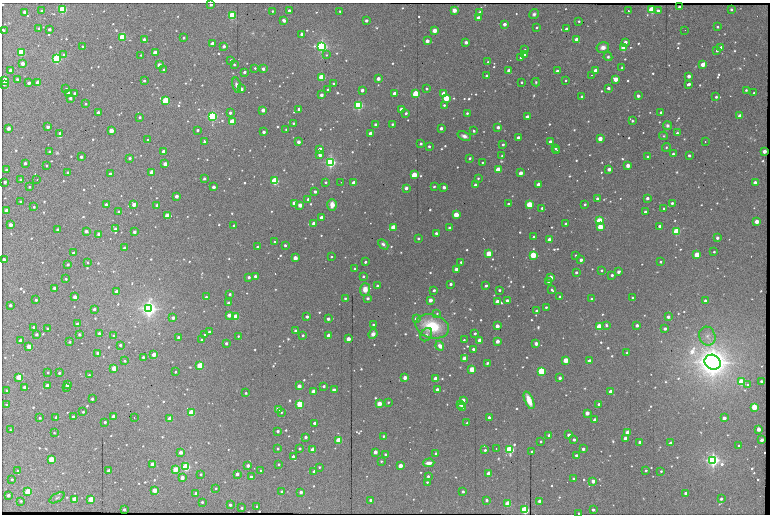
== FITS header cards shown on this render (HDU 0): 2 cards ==
NAXIS1  =                 1536 /fastest changing axis
NAXIS2  =                 1024 /next to fastest changing axis

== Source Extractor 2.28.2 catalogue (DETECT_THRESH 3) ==
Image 1536 x 1024 px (HDU 0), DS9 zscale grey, zoomed out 1/2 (1 PNG px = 2 x 2 image px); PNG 772 x 516 px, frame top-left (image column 1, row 1023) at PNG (2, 3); each listed source drawn as its Kron ellipse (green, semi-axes under 4 px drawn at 4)
Background 376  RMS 4.8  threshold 14.4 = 3 sigma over >= 5 px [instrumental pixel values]
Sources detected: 1172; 48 cannot appear on this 1/2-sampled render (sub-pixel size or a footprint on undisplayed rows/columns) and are neither listed nor drawn; of the other 1124, the 500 brightest by FLUX_AUTO listed and drawn (624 fainter detections omitted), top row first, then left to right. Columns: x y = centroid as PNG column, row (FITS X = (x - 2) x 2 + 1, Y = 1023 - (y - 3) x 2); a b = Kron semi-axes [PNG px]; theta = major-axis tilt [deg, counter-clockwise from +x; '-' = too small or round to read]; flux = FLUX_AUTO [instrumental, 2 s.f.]
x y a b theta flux
211 5 3 2 - 4.3e+03
679 7 2 2 - 5.2e+03
63 9 3 3 - 2.7e+05
731 9 2 2 - 2.6e+03
289 10 2 2 - 4.3e+03
454 10 3 3 - 2.6e+04
652 10 3 3 - 2.1e+05
42 11 2 2 - 2.7e+03
273 11 2 2 - 1.6e+03
340 11 2 2 - 1.8e+03
628 11 2 1 - 1.1e+04
658 11 3 2 - 5.2e+03
25 12 3 2 - 1.2e+04
480 13 3 2 - 1.2e+04
534 14 5 4 - 3.1e+03
232 15 3 3 - 2.2e+05
478 18 3 2 - 1.8e+04
284 20 3 2 - 5.2e+03
366 20 2 2 - 5.5e+03
579 21 2 2 - 1.9e+03
504 24 3 2 - 9.0e+03
537 27 2 2 - 2.2e+03
718 27 2 2 - 2.1e+03
38 28 2 2 - 2.0e+03
49 29 2 2 - 4.6e+03
566 29 2 2 - 7.6e+03
3 30 3 2 - 2.4e+03
435 30 3 3 - 2.8e+04
685 30 2 2 - 3.6e+03
302 34 3 2 - 1.1e+04
122 37 3 3 - 1.2e+05
183 38 2 2 - 2.2e+03
144 39 2 2 - 3.9e+03
577 39 3 2 - 2.0e+04
427 41 3 2 - 1.2e+04
466 42 3 2 - 8.9e+03
625 42 3 2 - 7.3e+03
212 44 3 2 - 2.0e+04
224 46 2 2 - 6.0e+03
322 46 3 3 - 6.7e+05
83 47 2 2 - 5.4e+03
603 47 6 5 - 8.7e+03
624 48 3 3 - 7.4e+04
721 48 4 2 - 7.8e+03
525 50 3 2 - 2.3e+03
717 51 2 2 - 2.2e+03
21 52 3 3 - 1.1e+05
155 53 3 3 - 3.4e+04
64 54 3 3 - 1.7e+03
524 54 2 2 - 4.3e+03
141 55 2 2 - 1.6e+03
326 55 4 4 - 1.6e+03
521 57 2 2 - 3.3e+03
608 57 4 4 - 2.7e+03
57 59 3 3 - 3.6e+05
231 60 2 2 - 2.9e+03
488 62 2 2 - 2.0e+03
22 64 3 2 - 1.5e+04
234 64 2 2 - 1.7e+03
703 64 4 3 - 2.7e+04
159 65 3 2 - 1.8e+04
622 67 3 2 - 1.9e+03
255 68 3 2 - 1.7e+03
263 69 2 2 - 6.4e+03
10 70 3 2 - 8.0e+03
164 70 3 2 - 3.7e+03
509 71 3 3 - 1.6e+04
557 71 2 2 - 7.3e+03
595 71 3 2 - 2.6e+04
244 72 2 2 - 3.7e+03
592 75 2 1 - 4.8e+03
487 76 3 2 - 5.3e+03
689 76 3 2 - 1.1e+04
322 77 3 3 - 1.1e+05
17 79 3 3 - 4.4e+03
378 79 3 2 - 1.1e+04
615 79 3 3 - 2.7e+04
5 80 3 3 - 7.2e+04
566 80 2 2 - 1.8e+03
144 81 2 2 - 2.5e+03
521 82 2 2 - 2.3e+03
536 82 4 3 - 1.5e+03
29 83 2 2 - 5.7e+03
38 83 3 3 - 3.5e+04
4 84 2 2 - 3.4e+03
334 84 2 2 - 5.3e+03
689 84 3 2 - 5.1e+03
236 85 7 3 -78 5.0e+03
608 88 2 2 - 6.2e+03
66 89 2 2 - 2.6e+03
241 89 3 2 - 1.0e+04
328 89 2 2 - 2.5e+03
427 89 2 2 - 2.1e+03
362 90 2 2 - 8.1e+03
746 90 3 2 - 1.9e+03
68 93 2 2 - 3.9e+03
74 93 2 2 - 3.2e+03
394 93 2 2 - 6.3e+03
754 93 2 2 - 2.4e+03
416 94 3 3 - 1.9e+05
444 94 3 3 - 2.5e+04
321 95 3 2 - 8.8e+03
582 96 2 2 - 3.1e+03
638 96 2 2 - 5.8e+03
716 97 2 2 - 2.6e+03
70 98 2 2 - 3.8e+03
446 98 3 3 - 8.9e+04
166 100 3 3 - 9.3e+04
86 104 2 2 - 2.3e+03
358 105 3 3 - 4.1e+05
444 105 3 3 - 2.3e+03
299 109 3 2 - 9.5e+03
401 109 3 2 - 9.4e+03
263 110 3 2 - 1.4e+04
98 112 2 2 - 4.5e+03
661 112 2 2 - 5.3e+03
230 113 3 3 - 4.7e+03
406 113 2 2 - 2.8e+03
467 113 2 2 - 2.3e+03
212 116 3 3 - 4.8e+05
740 116 3 2 - 1.3e+04
140 117 2 2 - 3.6e+03
527 117 3 2 - 1.3e+04
632 121 2 2 - 2.0e+03
232 122 3 3 - 8.2e+04
293 123 2 2 - 1.6e+03
375 124 2 2 - 4.8e+03
392 124 2 2 - 2.4e+03
667 126 4 4 - 3.7e+03
48 127 2 2 - 6.5e+03
498 127 2 2 - 6.6e+03
8 128 3 2 - 1.0e+04
441 128 2 2 - 6.3e+03
286 129 2 2 - 1.6e+03
111 130 3 3 - 2.4e+04
197 130 2 2 - 3.7e+03
474 131 2 2 - 3.2e+03
264 132 2 2 - 6.5e+03
59 133 2 2 - 3.3e+03
370 133 2 2 - 8.7e+03
677 133 2 2 - 3.1e+03
464 136 7 4 -22 4.8e+03
664 136 4 4 - 1.6e+03
518 138 3 2 - 1.0e+04
600 138 3 2 - 2.4e+04
148 140 2 2 - 2.8e+03
550 141 2 2 - 6.4e+03
204 142 3 2 - 3.6e+03
298 142 2 2 - 9.7e+03
705 142 2 2 - 7.6e+03
421 144 2 2 - 3.6e+03
503 145 2 2 - 3.4e+03
429 146 2 2 - 2.9e+03
666 147 4 4 - 1.8e+03
555 148 2 2 - 3.0e+03
320 149 3 2 - 1.3e+04
557 151 2 2 - 2.1e+03
764 151 3 2 - 1.4e+04
50 152 2 2 - 3.3e+03
164 152 3 2 - 2.1e+04
673 154 2 2 - 2.8e+03
320 155 3 2 - 7.8e+03
689 155 2 2 - 3.8e+03
502 156 3 3 - 1.7e+03
648 156 2 2 - 2.3e+03
81 157 2 2 - 3.4e+03
130 158 2 2 - 3.9e+03
470 158 2 2 - 2.8e+03
331 162 3 3 - 6.1e+05
482 162 2 2 - 1.5e+03
25 163 2 2 - 4.1e+03
165 164 3 2 - 1.8e+04
628 165 3 2 - 1.7e+04
47 166 2 2 - 1.7e+03
609 169 3 2 - 1.1e+04
6 170 2 2 - 1.9e+03
498 170 3 3 - 6.6e+04
68 172 2 2 - 2.8e+03
152 172 3 3 - 5.0e+04
521 173 3 2 - 1.7e+04
110 174 2 2 - 5.1e+03
414 175 3 3 - 5.2e+04
478 178 2 2 - 1.6e+03
21 179 3 2 - 1.5e+03
204 179 2 2 - 3.8e+03
37 180 2 2 - 1.1e+04
275 181 3 3 - 2.3e+05
5 182 2 2 - 4.6e+03
326 182 2 2 - 2.1e+03
341 182 2 1 - 5.0e+03
353 182 3 2 - 9.1e+03
755 183 3 2 - 1.6e+04
476 185 3 2 - 1.2e+04
539 185 3 2 - 1.9e+04
29 187 2 2 - 1.7e+03
213 187 2 2 - 8.2e+03
434 187 2 2 - 2.2e+03
444 187 2 2 - 8.4e+03
406 188 3 2 - 8.1e+03
315 192 2 2 - 4.6e+03
176 196 3 2 - 7.9e+03
597 198 2 2 - 4.7e+03
647 198 2 2 - 5.9e+03
308 199 2 2 - 3.6e+03
20 202 2 2 - 2.3e+03
294 203 3 3 - 4.1e+04
672 203 2 2 - 3.6e+03
508 204 2 2 - 2.7e+03
585 204 2 2 - 2.7e+03
106 205 2 2 - 7.7e+03
134 205 3 3 - 1.6e+04
300 205 3 2 - 2.4e+04
332 205 6 4 -89 1.0e+04
529 205 3 3 - 1.1e+05
157 206 3 2 - 7.9e+03
34 207 2 2 - 2.0e+03
542 208 2 2 - 2.7e+03
664 209 2 2 - 2.5e+03
7 211 3 3 - 2.6e+04
118 211 2 2 - 1.7e+03
645 212 2 2 - 2.8e+03
456 215 3 3 - 5.3e+04
167 216 3 3 - 2.6e+04
321 217 3 2 - 1.3e+04
599 221 3 3 - 1.3e+05
757 222 3 2 - 2.3e+04
314 224 3 2 - 1.5e+04
566 224 2 2 - 6.3e+03
11 225 3 2 - 1.3e+04
234 225 2 2 - 2.1e+03
659 226 2 2 - 3.7e+03
393 227 3 3 - 6.8e+04
600 227 3 3 - 5.3e+04
449 228 2 2 - 3.8e+03
57 229 2 2 - 3.0e+03
115 229 3 2 - 3.2e+03
86 231 3 2 - 7.3e+03
134 232 2 2 - 6.6e+03
676 232 3 3 - 1.7e+05
436 233 2 2 - 3.6e+03
99 234 3 3 - 1.3e+04
534 237 2 2 - 3.4e+03
418 238 2 2 - 3.5e+03
717 238 3 2 - 6.0e+03
549 240 3 3 - 2.5e+04
274 242 2 2 - 1.6e+03
383 244 6 4 -45 3.4e+03
285 245 2 2 - 3.0e+03
257 247 2 2 - 4.0e+03
124 248 2 2 - 7.9e+03
714 252 2 2 - 1.9e+03
73 253 2 2 - 2.4e+03
489 254 3 3 - 7.1e+04
533 255 3 3 - 1.0e+05
576 255 2 2 - 2.0e+03
697 255 3 3 - 4.9e+04
331 256 2 2 - 1.7e+03
295 258 3 3 - 2.0e+04
4 260 2 2 - 8.4e+03
581 260 2 2 - 6.9e+03
87 262 2 2 - 1.7e+03
365 262 2 2 - 3.4e+03
461 262 2 2 - 2.3e+03
661 262 2 2 - 2.3e+03
68 264 2 2 - 4.0e+03
355 269 2 2 - 2.0e+03
456 269 3 2 - 1.0e+04
602 270 2 2 - 1.9e+03
576 272 2 2 - 3.3e+03
619 272 3 2 - 7.0e+03
612 275 2 2 - 3.7e+03
255 276 2 2 - 5.1e+03
363 276 2 2 - 2.4e+03
249 277 2 2 - 3.9e+03
551 277 3 2 - 1.6e+04
66 279 2 2 - 2.3e+03
549 282 3 2 - 1.2e+04
451 284 2 2 - 5.0e+03
377 286 2 2 - 3.7e+03
486 286 2 2 - 3.7e+03
55 288 3 2 - 1.1e+04
365 289 6 5 - 1.2e+04
434 290 3 2 - 3.5e+03
499 290 2 2 - 3.2e+03
552 290 4 2 - 2.1e+03
117 292 3 2 - 1.2e+04
230 294 2 2 - 3.5e+03
75 297 3 2 - 1.5e+04
206 297 2 2 - 2.5e+03
560 297 2 2 - 8.0e+03
632 297 2 2 - 1.6e+03
345 298 2 2 - 2.5e+03
368 298 2 2 - 5.2e+03
592 299 2 2 - 4.0e+03
36 300 2 2 - 2.9e+03
430 300 3 2 - 1.4e+04
507 300 2 2 - 4.6e+03
705 301 3 2 - 1.1e+04
497 302 3 3 - 3.7e+04
228 303 2 2 - 3.4e+03
10 305 2 2 - 3.2e+03
546 307 2 2 - 2.1e+03
149 308 4 4 - 1.1e+06
94 309 2 2 - 3.6e+03
536 311 2 2 - 4.5e+03
437 313 4 3 - 1.7e+03
229 315 3 2 - 1.4e+04
236 317 3 3 - 1.0e+05
307 317 2 2 - 6.4e+03
668 317 2 2 - 7.1e+03
173 318 3 2 - 7.0e+03
328 319 2 2 - 6.2e+03
416 319 3 3 - 7.4e+03
77 324 3 2 - 6.2e+03
373 324 2 2 - 1.9e+03
606 325 3 3 - 3.2e+03
637 325 2 2 - 7.2e+03
432 326 17 11 -15 6.5e+04
497 326 3 2 - 1.3e+04
33 327 3 3 - 2.8e+03
599 327 3 3 - 1.0e+05
48 329 2 2 - 2.1e+03
665 329 2 2 - 7.1e+03
295 331 2 2 - 5.8e+03
209 332 2 2 - 2.3e+03
99 333 3 2 - 3.5e+03
475 333 2 2 - 3.2e+03
36 334 2 2 - 3.9e+03
79 334 2 2 - 3.7e+03
373 334 5 4 - 6.0e+03
205 335 2 2 - 3.7e+03
303 335 2 2 - 2.2e+03
328 335 2 2 - 8.7e+03
426 335 7 5 56 3.6e+03
114 336 3 2 - 3.0e+03
238 336 2 2 - 1.6e+03
707 336 9 8 - 5.9e+03
179 338 3 2 - 8.8e+03
348 339 3 2 - 2.1e+04
21 340 3 2 - 9.9e+03
201 340 3 2 - 1.6e+03
464 340 2 2 - 1.9e+03
480 340 3 3 - 2.0e+04
497 341 3 2 - 1.3e+04
70 342 4 3 - 1.7e+03
226 343 2 2 - 4.2e+03
536 344 3 2 - 1.3e+04
120 345 2 2 - 2.6e+03
440 346 5 4 - 7.5e+03
29 347 3 3 - 2.7e+04
473 349 2 2 - 4.0e+03
97 353 2 2 - 5.0e+03
627 353 2 2 - 2.7e+03
154 354 3 2 - 2.1e+04
143 357 2 2 - 2.9e+03
464 359 3 3 - 3.3e+04
566 360 3 3 - 5.4e+04
125 361 3 2 - 1.9e+03
590 361 3 2 - 1.9e+04
713 362 8 7 - 2.5e+06
487 363 3 2 - 2.0e+03
200 366 3 3 - 1.4e+05
114 368 3 3 - 5.0e+04
472 369 3 3 - 8.5e+04
541 371 3 3 - 1.7e+05
48 372 2 2 - 2.5e+03
175 372 2 2 - 1.7e+03
59 373 2 2 - 3.2e+03
89 375 2 2 - 1.8e+03
19 377 3 3 - 6.8e+04
405 378 3 2 - 1.8e+04
560 378 2 2 - 6.2e+03
436 379 3 3 - 6.1e+04
761 381 2 2 - 3.3e+03
742 382 3 3 - 1.4e+05
67 385 3 3 - 1.2e+04
748 385 3 3 - 3.8e+03
47 386 3 2 - 1.1e+04
299 386 3 2 - 1.7e+04
324 386 2 2 - 3.6e+03
24 387 2 2 - 4.4e+03
67 387 2 2 - 3.7e+03
7 390 2 2 - 1.7e+03
334 390 3 2 - 9.9e+03
437 390 3 2 - 1.3e+04
313 391 3 3 - 2.6e+04
611 392 3 2 - 1.2e+04
246 393 2 2 - 2.4e+03
92 399 2 2 - 4.1e+03
463 400 3 2 - 7.9e+03
529 400 9 4 -67 1.8e+04
388 402 2 2 - 1.6e+03
300 404 3 3 - 1.6e+05
379 404 3 3 - 3.3e+04
460 404 3 3 - 6.4e+03
599 404 2 2 - 6.4e+03
6 405 2 2 - 2.1e+03
462 407 4 4 - 6.1e+03
754 407 3 3 - 8.3e+04
278 409 3 3 - 1.5e+04
83 412 2 2 - 2.0e+03
281 412 3 3 - 1.8e+03
191 413 3 3 - 1.4e+05
587 413 3 2 - 1.8e+04
73 416 2 2 - 3.1e+03
113 416 3 2 - 1.5e+04
56 417 3 2 - 6.2e+03
489 417 2 2 - 5.0e+03
40 418 2 2 - 2.2e+03
134 418 2 1 - 1.6e+03
170 418 3 3 - 1.9e+04
724 418 3 2 - 1.1e+04
594 420 3 2 - 4.3e+03
105 422 2 2 - 3.0e+03
314 423 2 2 - 4.5e+03
467 423 2 2 - 1.7e+03
758 429 3 3 - 1.6e+04
10 430 2 2 - 1.6e+03
278 431 2 2 - 3.0e+03
54 433 2 2 - 1.6e+03
628 433 3 3 - 4.5e+04
549 435 2 2 - 7.2e+03
569 435 2 2 - 9.5e+03
383 436 2 2 - 2.0e+03
306 437 2 2 - 5.7e+03
625 438 3 2 - 8.1e+03
574 440 2 2 - 4.6e+03
762 440 3 2 - 9.4e+03
339 441 3 3 - 1.2e+05
541 441 2 2 - 1.8e+03
640 442 2 2 - 5.0e+03
670 443 2 2 - 6.4e+03
739 446 2 2 - 2.6e+03
300 448 2 2 - 2.8e+03
278 449 3 2 - 2.0e+03
496 449 2 1 - 2.0e+03
583 449 2 2 - 5.5e+03
312 450 3 3 - 1.9e+04
485 450 2 2 - 3.2e+03
510 450 3 3 - 3.2e+05
180 452 3 2 - 1.3e+04
375 452 3 2 - 1.3e+04
532 452 2 2 - 4.5e+03
436 453 2 2 - 1.8e+03
385 454 2 2 - 3.0e+03
576 455 2 2 - 6.7e+03
293 456 2 2 - 3.7e+03
51 459 3 3 - 5.4e+04
713 460 4 3 - 9.3e+05
381 461 3 2 - 1.6e+03
429 463 5 3 - 7.9e+03
153 464 3 3 - 2.7e+04
279 464 2 2 - 2.2e+03
248 466 2 2 - 8.1e+03
400 466 3 3 - 2.7e+04
186 467 3 3 - 2.8e+05
319 467 2 2 - 1.8e+03
175 469 3 3 - 3.3e+04
646 470 2 2 - 2.5e+03
18 471 3 3 - 2.8e+03
109 471 3 3 - 2.2e+04
261 471 2 2 - 2.1e+03
314 471 2 2 - 4.2e+03
661 471 2 2 - 1.6e+03
201 474 3 2 - 1.8e+03
237 474 2 2 - 6.7e+03
489 474 3 3 - 3.2e+04
428 476 2 2 - 3.1e+03
251 477 2 2 - 5.4e+03
182 478 3 2 - 1.5e+04
12 479 2 2 - 2.3e+03
573 479 2 2 - 1.7e+03
593 481 3 2 - 1.6e+04
427 482 2 2 - 1.6e+03
216 488 2 2 - 1.7e+03
154 490 3 3 - 2.6e+04
28 491 3 3 - 6.9e+04
282 492 2 2 - 3.8e+03
301 492 3 2 - 7.2e+03
463 492 2 2 - 3.2e+03
196 493 3 2 - 1.0e+04
686 493 2 2 - 6.0e+03
8 495 3 2 - 5.7e+03
57 498 8 3 30 2.1e+03
75 499 3 3 - 4.8e+04
91 499 3 3 - 5.3e+04
721 499 2 2 - 3.4e+03
370 500 2 2 - 4.0e+03
487 500 3 2 - 3.8e+03
21 501 2 2 - 1.6e+03
539 501 3 2 - 3.9e+03
202 502 2 2 - 1.9e+03
508 504 3 3 - 8.2e+04
230 505 2 2 - 5.5e+03
257 506 2 2 - 1.8e+03
242 508 2 2 - 2.3e+03
124 509 2 2 - 4.2e+03
525 510 3 3 - 3.0e+05
593 510 2 2 - 3.6e+03
579 513 2 2 - 2.1e+03
At the frame edge (FLAGS 8, measured only in part): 4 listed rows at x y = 3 30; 4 260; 525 510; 579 513
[624 fainter detections neither listed nor drawn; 48 sub-pixel or undisplayed-footprint detections neither listed nor drawn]